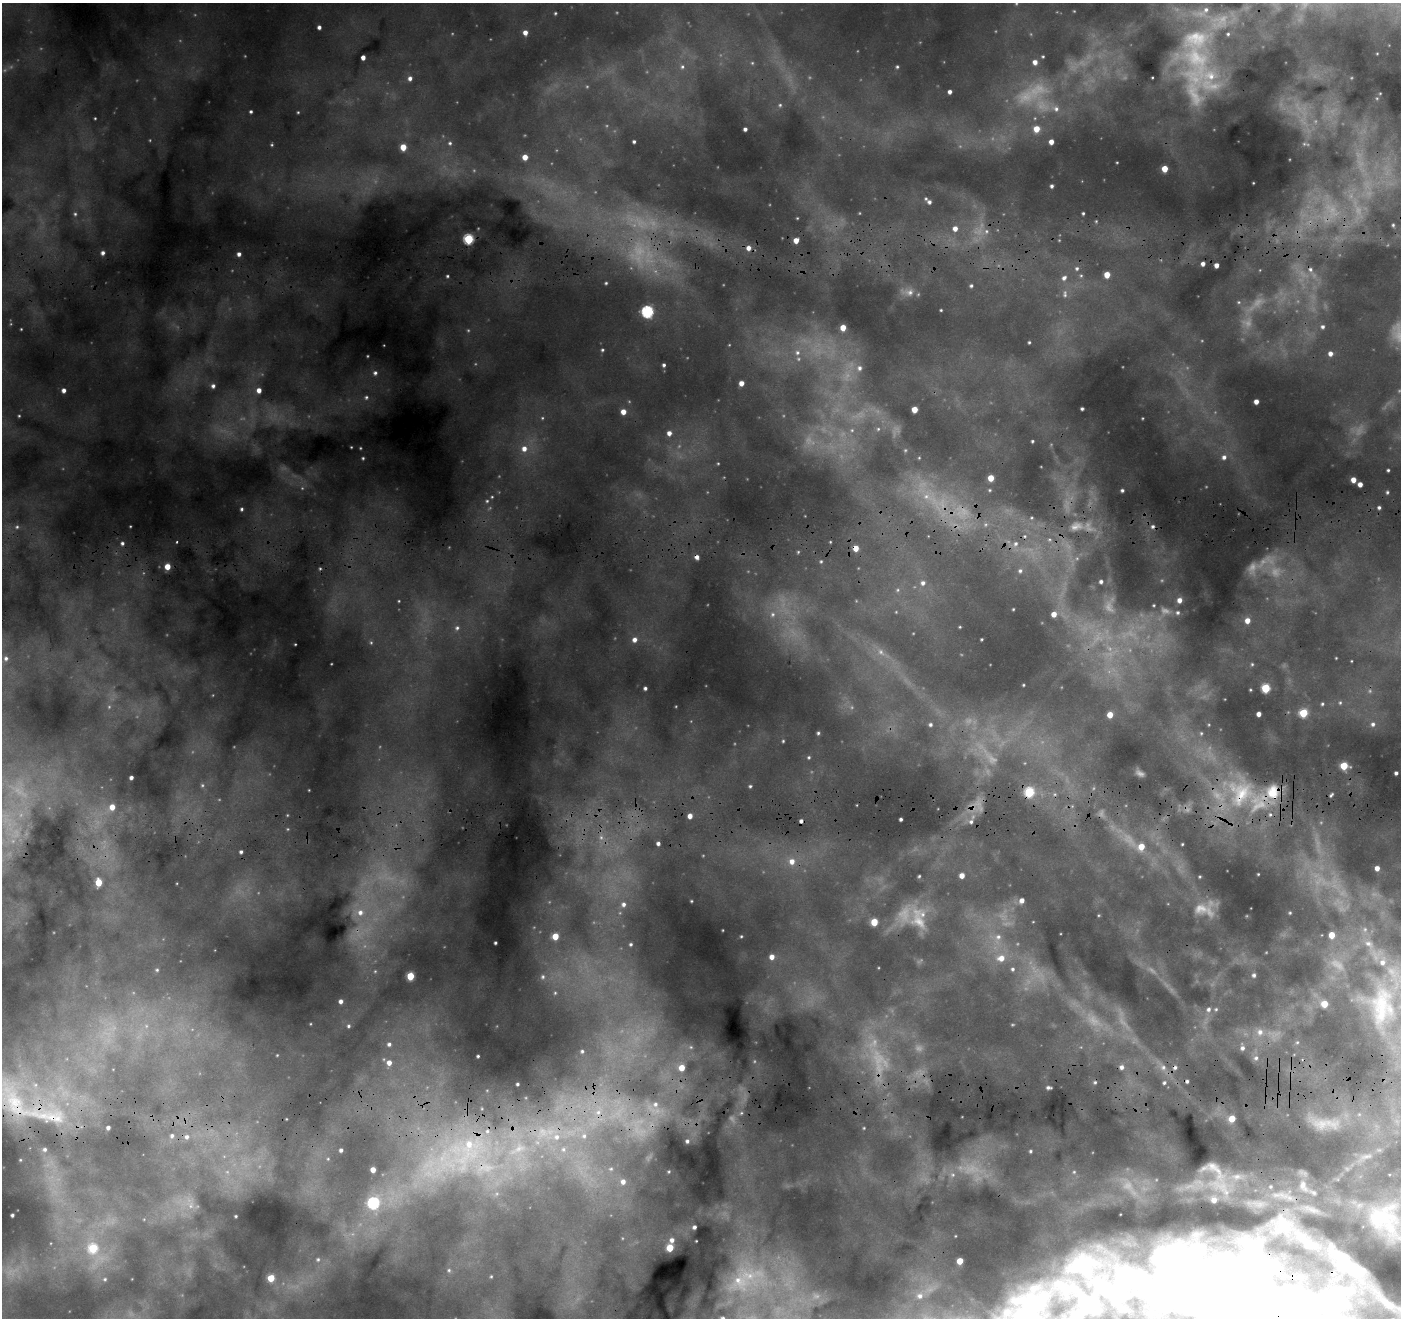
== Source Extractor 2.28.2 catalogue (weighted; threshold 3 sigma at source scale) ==
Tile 5 of 3 x 3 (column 2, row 2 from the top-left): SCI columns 1415-2813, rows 1893-3208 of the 4234 x 5101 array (HDU 1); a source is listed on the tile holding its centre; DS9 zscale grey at full resolution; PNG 1403 x 1320 px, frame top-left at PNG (2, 3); no overlay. Shown black and unused: <1% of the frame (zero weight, under 3 of 4 exposures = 24% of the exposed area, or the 3 px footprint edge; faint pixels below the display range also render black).
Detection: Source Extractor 2.28.2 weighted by HDU 2 'WHT'; one run over the whole footprint, this tile lists its part. Background 0.157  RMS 0.019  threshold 0.0835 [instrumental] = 3 sigma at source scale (4.5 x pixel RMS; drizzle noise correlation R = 1.50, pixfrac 1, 0.05/0.05 arcsec/px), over >= 5 px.
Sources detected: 371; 76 too faint to see at this stretch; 4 inside a brighter object's white glare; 6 cosmic-ray / hot-pixel residue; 1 long thin detection or spike segment (spike, bleed or trail) — not listed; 23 inside a brighter listed object's ellipse — not listed separately; the other 261 listed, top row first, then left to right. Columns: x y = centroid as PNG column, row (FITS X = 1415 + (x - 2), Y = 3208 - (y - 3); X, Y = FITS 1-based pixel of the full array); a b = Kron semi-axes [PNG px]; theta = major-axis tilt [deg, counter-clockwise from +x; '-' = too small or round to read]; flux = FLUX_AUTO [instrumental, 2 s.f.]
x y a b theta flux
555 13 4 3 - 2.3
319 27 4 4 - 6.7
525 33 5 5 - 13
1043 56 3 3 - 2.1
363 57 4 4 - 12
1196 58 60 50 -39 240
1035 62 5 5 - 12
682 67 7 6 - 5.8
897 67 4 4 - 2.9
410 78 5 5 - 7.2
950 92 4 4 - 7.1
1380 93 4 2 - 1.2
780 105 5 5 - 2.8
1056 109 10 9 - 14
251 112 3 3 - 3.4
298 112 3 3 - 1.8
95 118 3 3 - 1.7
745 129 4 4 - 5.3
1036 129 5 5 - 30
634 142 3 3 - 3.4
1051 142 4 4 - 13
450 143 6 5 - 3.7
272 145 5 4 - 2.5
403 147 5 4 - 35
525 157 4 4 - 21
1117 162 2 2 - 1.2
1165 169 5 4 - 31
1052 186 4 3 - 4.1
926 199 5 5 - 2.9
929 202 5 4 - 5.4
1083 213 3 3 - 2.4
75 214 5 5 - 3.5
797 218 3 3 - 1.5
1096 221 4 4 - 1.9
1393 225 3 3 - 2.3
955 228 6 5 - 13
986 231 7 6 - 6.2
468 239 5 5 - 150
796 240 4 4 - 19
748 248 6 5 - 12
103 253 5 4 - 6.2
239 254 4 4 - 7.2
1203 264 4 4 - 8.6
1216 265 4 4 - 11
1077 268 6 5 - 4.5
1107 275 5 4 - 28
447 276 4 4 - 2.7
1081 276 5 5 - 2.9
1064 278 8 6 48 7.3
606 283 4 3 - 2.4
971 286 5 4 - 3.4
910 292 11 9 19 13
1065 294 11 6 87 7.2
1239 302 6 5 - 3.1
941 310 3 3 - 1.8
647 312 6 5 - 270
1323 327 5 5 - 4.9
843 328 5 4 - 25
21 329 3 2 - 1.4
1029 342 3 3 - 2.5
602 350 5 4 - 2.8
797 353 9 8 - 13
1330 354 5 5 - 9.4
664 365 4 3 - 3.5
859 368 8 7 - 9.2
375 373 7 7 - 7.1
741 383 5 4 - 14
213 386 6 6 - 6.8
64 390 4 4 - 8.4
259 390 5 5 - 14
366 397 7 6 - 6
1256 402 4 4 - 12
914 409 5 4 - 28
1082 409 3 3 - 3
623 412 5 5 - 16
19 416 3 3 - 1.7
878 429 5 5 - 3
852 430 6 5 - 3.2
669 433 5 5 - 10
1032 441 3 3 - 2.2
524 449 8 7 - 15
1224 457 7 7 - 9.7
363 458 3 3 - 2.3
919 458 4 3 - 1.5
718 463 4 3 - 1.6
1388 470 3 3 - 2.5
991 478 5 4 - 29
1353 480 4 4 - 16
1360 484 4 4 - 12
990 490 5 4 - 2.6
1122 490 3 3 - 3.3
1387 492 3 3 - 2.4
926 496 11 9 16 19
492 497 4 4 - 1.9
487 501 5 5 - 2.8
1379 507 3 3 - 3.8
242 509 4 3 - 3.4
17 527 5 5 - 2.7
1025 536 5 5 - 3.3
177 542 3 2 - 1.7
830 542 3 2 - 1.4
122 543 5 4 - 4.6
1016 543 8 6 45 7.8
856 548 4 4 - 19
798 552 4 4 - 2.3
697 557 5 4 - 8
821 561 5 4 - 2.5
167 566 5 5 - 25
1020 571 6 6 - 5
1101 582 5 5 - 5.7
923 583 7 6 - 7.6
898 590 6 4 89 2.8
1179 600 5 5 - 11
399 601 3 3 - 1.6
1154 605 3 3 - 1.7
1013 609 3 2 - 1.5
1178 612 5 5 - 3.7
772 614 9 8 - 11
1054 614 4 4 - 16
1247 620 5 5 - 16
960 627 3 2 - 1.5
457 628 7 6 - 5.6
982 639 3 2 - 1.8
634 640 7 6 - 11
295 644 3 2 - 1.4
6 658 6 5 - 4.9
1336 658 2 2 - 1.4
1351 661 3 2 - 1.4
1252 664 5 5 - 2.5
1023 685 3 2 - 1.7
645 688 4 4 - 4.8
1266 688 5 5 - 97
1340 703 6 5 - 3.5
1322 704 5 5 - 3.4
1303 713 5 5 - 81
1259 714 4 4 - 11
1110 715 5 4 - 24
1373 724 7 6 - 6.8
930 725 5 5 - 4.6
818 733 5 4 - 3.4
1201 733 5 4 - 2.1
783 741 4 4 - 2.3
809 757 6 5 - 3.4
1344 766 5 5 - 58
1396 773 4 3 - 4.5
131 778 4 3 - 6.2
750 786 4 4 - 2.9
1029 792 6 5 - 130
1240 793 40 35 79 180
1331 795 6 3 55 3.3
112 807 6 5 - 23
1270 814 6 5 - 3.7
690 816 5 4 - 13
901 819 3 3 - 3.9
658 843 4 3 - 6
1182 844 3 2 - 1.8
1141 847 7 6 - 30
241 852 3 3 - 4.1
792 861 8 8 - 17
1377 868 5 5 - 12
1258 874 3 2 - 1.5
962 875 4 4 - 17
919 876 3 3 - 2.2
1200 877 3 3 - 1.9
99 882 5 4 - 48
1022 900 6 5 - 11
691 901 3 2 - 1.6
623 904 7 7 - 8
360 912 10 10 - 22
1290 913 4 3 - 2.1
918 919 35 19 -71 61
874 922 5 5 - 45
1365 929 8 6 -70 5.8
1332 935 5 5 - 29
555 936 5 4 - 31
741 936 4 3 - 2.1
998 937 10 9 - 15
495 943 3 3 - 2.8
631 944 5 5 - 3.6
772 957 6 6 - 12
1001 958 10 8 10 23
1013 969 7 6 - 5.1
157 970 4 4 - 2.3
375 971 5 5 - 2.8
1254 975 6 5 - 4.7
410 976 5 5 - 60
543 977 7 6 - 5
555 993 6 5 - 3.3
341 1001 4 4 - 7.3
1324 1004 6 6 - 31
1381 1005 69 48 -88 280
1209 1009 7 6 - 7
1216 1009 6 5 - 3.2
348 1026 5 5 - 3.5
1260 1032 11 10 - 17
1297 1042 6 5 - 3.4
389 1044 6 6 - 6.2
691 1047 5 5 - 3.2
1242 1048 6 6 - 6.7
582 1051 5 5 - 4.1
277 1055 3 2 - 1.4
478 1056 3 3 - 2.7
1256 1058 7 6 - 6
389 1063 6 5 - 15
1122 1067 6 6 - 7.9
1163 1067 9 8 - 11
682 1068 5 5 - 26
1095 1082 5 4 - 2.8
1164 1083 5 5 - 4
1048 1088 5 3 - 4.6
655 1104 9 8 - 16
16 1105 87 38 -51 280
598 1112 12 9 39 23
741 1113 5 5 - 3
1232 1118 5 5 - 32
108 1128 4 3 - 5.4
864 1128 4 4 - 1.8
172 1136 6 6 - 5.7
584 1136 9 9 - 14
187 1137 7 6 - 8
687 1141 5 4 - 4.5
563 1149 9 8 - 12
341 1150 4 3 - 4.8
1030 1151 4 4 - 3
1367 1156 16 5 8 8.3
454 1157 146 49 27 750
328 1159 5 3 - 1.8
611 1169 7 5 20 3.7
669 1172 3 2 - 1.7
1074 1172 6 6 - 4.7
953 1175 8 6 0 6.3
623 1182 6 6 - 11
1220 1186 51 24 -23 110
1303 1186 19 11 -69 20
1270 1187 5 5 - 3.1
1276 1195 13 7 -6 13
1289 1198 11 8 -32 12
190 1206 8 6 -22 9.6
1311 1209 26 6 -20 14
12 1215 4 3 - 4
236 1216 3 2 - 1.9
1385 1220 31 23 -55 140
1283 1225 23 22 - 50
694 1227 4 4 - 5.4
1302 1238 33 13 -40 50
672 1240 6 6 - 9.4
696 1241 3 2 - 1.3
93 1248 6 6 - 84
670 1248 5 5 - 43
318 1259 6 5 - 3.8
960 1261 5 4 - 33
1348 1265 38 12 -40 96
449 1270 6 5 - 3.9
748 1275 59 30 -5 180
491 1276 4 4 - 2.2
271 1278 5 5 - 49
105 1279 5 4 - 2.4
920 1296 9 8 - 10
1230 1304 165 65 -25 1900
1030 1309 45 40 74 270
723 1318 5 5 - 3.8
Overlapping masked pixels (flux is a lower limit): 9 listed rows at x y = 1196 58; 856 548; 697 557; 1029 792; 1240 793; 16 1105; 454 1157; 1348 1265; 1230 1304
Isophote crosses this tile's border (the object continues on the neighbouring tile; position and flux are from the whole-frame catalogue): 5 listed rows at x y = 16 1105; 1385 1220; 1230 1304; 1030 1309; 723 1318